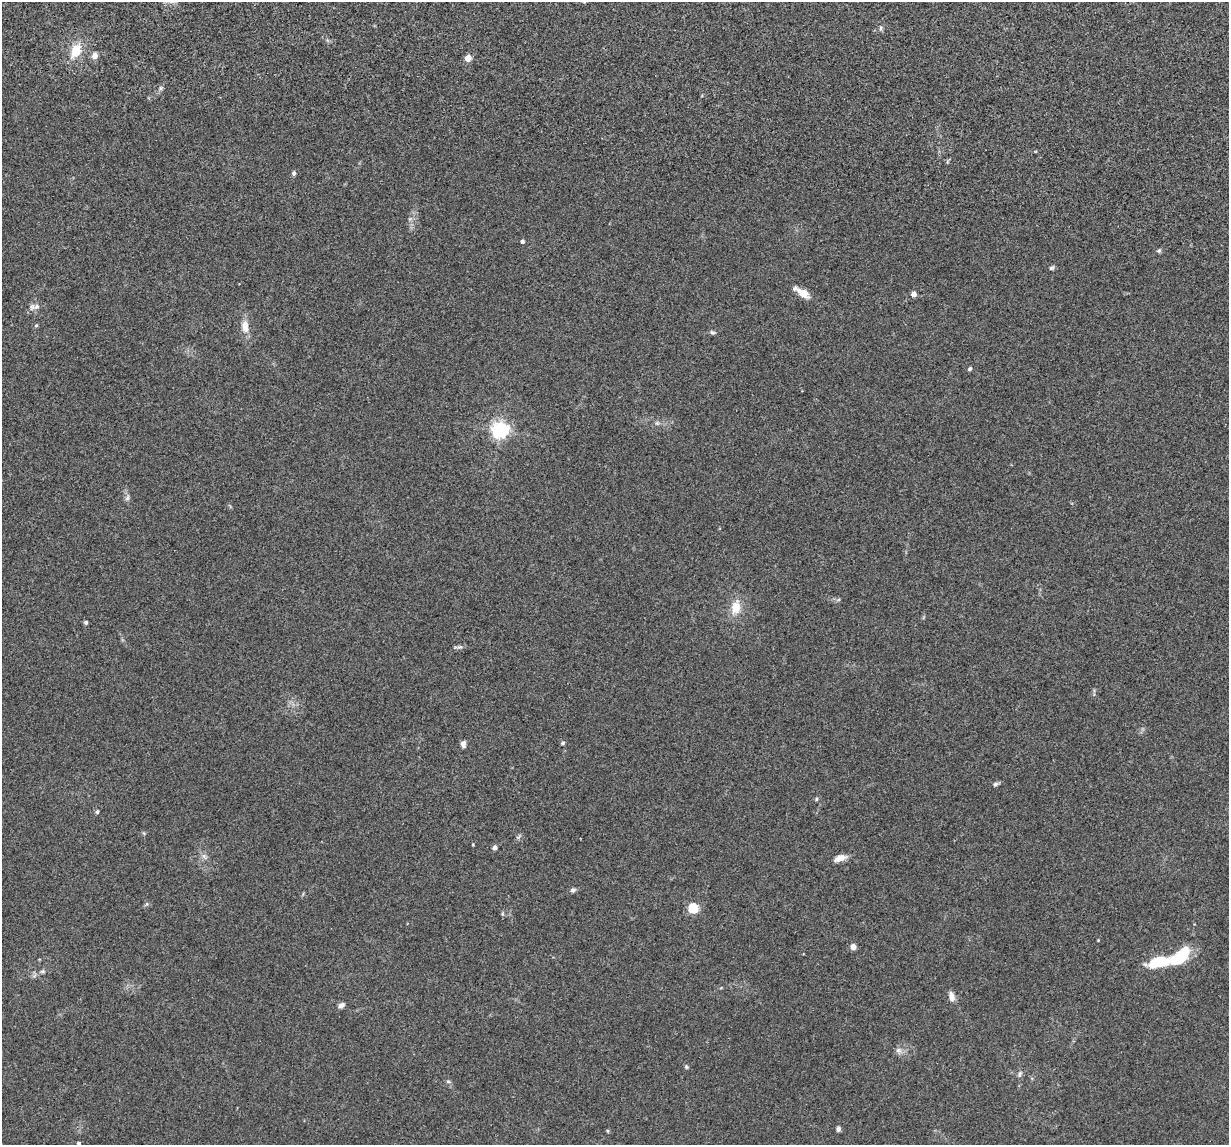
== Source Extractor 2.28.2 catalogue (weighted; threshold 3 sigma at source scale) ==
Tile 11 of 4 x 4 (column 3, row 3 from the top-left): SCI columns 2486-3712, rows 1380-2522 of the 4974 x 5163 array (HDU 1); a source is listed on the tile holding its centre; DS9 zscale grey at full resolution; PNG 1231 x 1147 px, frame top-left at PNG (2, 2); no overlay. Shown black and unused: <1% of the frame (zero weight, under 3 of 5 exposures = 6% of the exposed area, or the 3 px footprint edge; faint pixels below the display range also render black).
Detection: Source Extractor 2.28.2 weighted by HDU 2 'WHT'; one run over the whole footprint, this tile lists its part. Background 0.0377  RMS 0.0053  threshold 0.0237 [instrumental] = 3 sigma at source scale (4.5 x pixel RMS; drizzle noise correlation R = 1.50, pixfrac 1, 0.05/0.05 arcsec/px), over >= 5 px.
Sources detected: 45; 1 inside a brighter listed object's ellipse — not listed separately; the other 44 listed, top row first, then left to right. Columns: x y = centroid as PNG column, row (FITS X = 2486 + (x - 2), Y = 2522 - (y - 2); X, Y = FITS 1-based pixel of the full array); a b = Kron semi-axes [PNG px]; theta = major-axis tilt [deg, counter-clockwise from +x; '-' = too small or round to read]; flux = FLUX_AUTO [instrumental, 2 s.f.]
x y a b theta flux
881 28 6 4 89 0.83
76 50 18 12 62 9.4
95 56 5 5 - 4.9
468 58 5 4 - 7.8
294 173 6 4 89 1
522 241 4 4 - 1.3
1159 251 6 5 - 0.85
1052 268 7 5 31 0.91
803 293 11 7 -31 6.8
913 294 4 4 - 3.8
34 307 17 8 8 2.7
36 325 5 3 - 0.58
245 326 17 9 -87 5
712 332 7 5 -32 0.95
970 369 4 4 - 1.2
657 423 6 5 - 0.97
500 430 6 6 - 190
127 498 9 5 71 1.3
736 607 19 13 81 7.7
86 622 4 4 - 0.97
460 647 9 4 5 1.1
563 743 5 5 - 0.98
463 744 9 6 -88 1.8
995 784 7 5 17 1
816 799 5 4 - 0.68
97 812 5 4 - 0.87
473 845 4 3 - 0.38
494 848 4 4 - 2.1
204 856 7 5 -45 1.3
840 858 14 7 19 4
573 890 7 5 25 1.2
693 908 5 5 - 33
502 914 5 5 - 0.69
853 947 4 4 - 5.1
1180 956 27 12 40 21
1157 962 20 8 16 24
952 996 12 7 -75 2.8
341 1005 8 6 29 1.8
898 1050 9 7 -41 2
686 1067 5 4 - 0.74
1020 1074 9 4 72 1
448 1081 6 4 -2 0.73
838 1129 6 5 - 1.2
79 1143 5 4 - 0.9
Isophote crosses this tile's border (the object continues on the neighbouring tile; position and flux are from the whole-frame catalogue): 1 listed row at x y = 79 1143